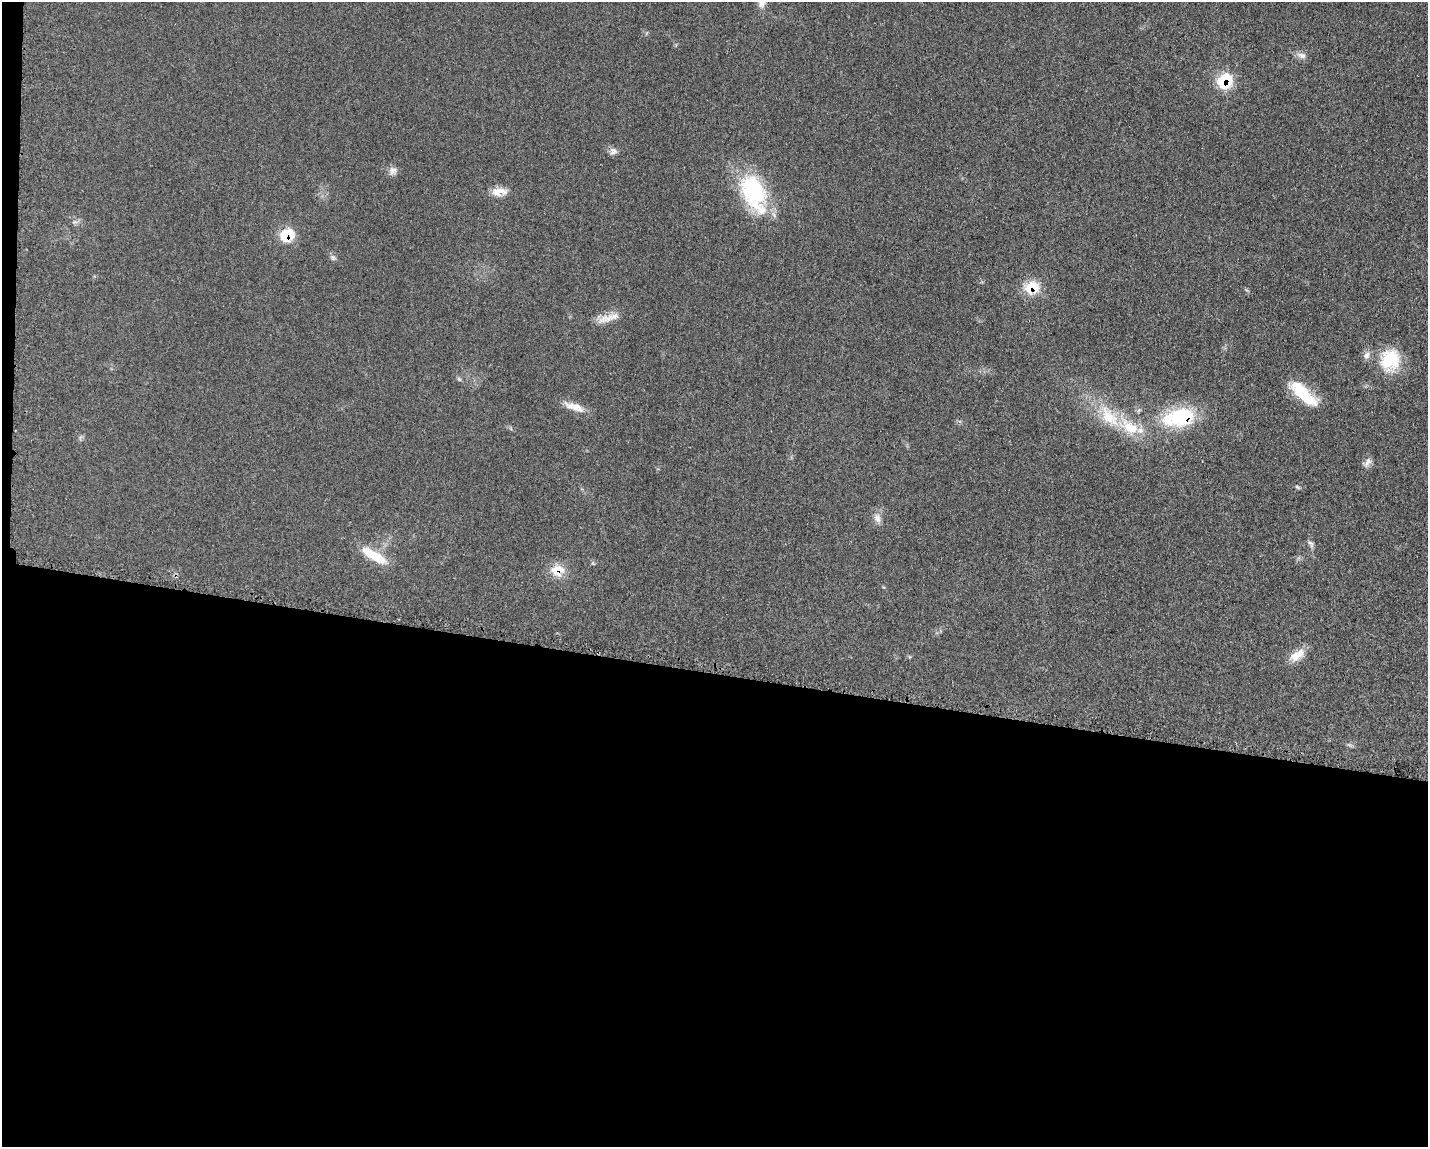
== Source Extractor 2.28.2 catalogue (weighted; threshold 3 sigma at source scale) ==
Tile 10 of 3 x 4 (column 1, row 4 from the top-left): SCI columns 234-1659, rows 15-1159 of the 4682 x 4609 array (HDU 1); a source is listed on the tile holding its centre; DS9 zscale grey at full resolution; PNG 1430 x 1149 px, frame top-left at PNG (2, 2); no overlay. Shown black and unused: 42% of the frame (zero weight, under 3 of 5 exposures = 4% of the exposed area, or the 3 px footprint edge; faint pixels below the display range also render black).
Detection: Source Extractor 2.28.2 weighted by HDU 2 'WHT'; one run over the whole footprint, this tile lists its part. Background 0.0609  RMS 0.0061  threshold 0.0274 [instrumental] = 3 sigma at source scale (4.5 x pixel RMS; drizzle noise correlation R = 1.50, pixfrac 1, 0.05/0.05 arcsec/px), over >= 5 px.
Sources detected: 27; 2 inside a brighter listed object's ellipse — not listed separately; the other 25 listed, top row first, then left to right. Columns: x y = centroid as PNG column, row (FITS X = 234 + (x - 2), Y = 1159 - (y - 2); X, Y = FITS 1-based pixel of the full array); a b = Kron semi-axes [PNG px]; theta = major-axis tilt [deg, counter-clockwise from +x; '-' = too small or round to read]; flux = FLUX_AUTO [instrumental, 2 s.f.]
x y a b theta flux
762 2 18 9 88 5.1
1302 55 14 7 -20 3.1
1224 81 16 14 52 22
613 151 10 9 - 2.7
393 171 12 10 44 3.2
499 192 20 10 6 6.9
754 192 47 26 -67 58
286 234 18 13 63 14
332 257 9 5 -83 1.6
1032 287 18 14 14 14
608 318 31 10 14 8.1
1366 355 11 8 63 2.9
1390 360 25 22 86 27
459 379 7 4 -44 1
1303 394 37 12 -42 26
574 407 28 9 -20 7.8
1109 417 37 19 -48 26
1180 417 42 22 10 45
1367 462 15 8 45 2.9
1297 487 9 3 -34 0.94
877 518 12 8 -70 3.5
1311 544 12 5 -55 1.8
373 555 40 11 -30 16
557 570 18 15 -3 11
1297 655 24 11 35 8.1
Overlapping masked pixels (flux is a lower limit): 5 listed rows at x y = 1224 81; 286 234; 1032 287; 1180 417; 557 570
Isophote crosses this tile's border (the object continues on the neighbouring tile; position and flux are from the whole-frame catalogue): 1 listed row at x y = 762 2